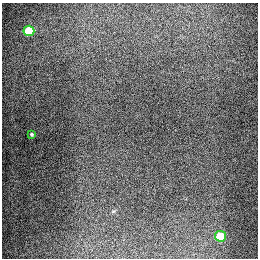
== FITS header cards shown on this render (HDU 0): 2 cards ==
NAXIS1  =                  256
NAXIS2  =                  256

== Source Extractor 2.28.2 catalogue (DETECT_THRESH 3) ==
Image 256 x 256 px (HDU 0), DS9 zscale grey, 1 PNG px = 1 image px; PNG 260 x 260 px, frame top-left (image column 1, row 256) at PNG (2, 3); each listed source drawn as its Kron ellipse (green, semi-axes under 4 px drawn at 4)
Background 1270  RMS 26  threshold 78.1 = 3 sigma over >= 5 px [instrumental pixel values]
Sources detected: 3; all 3 listed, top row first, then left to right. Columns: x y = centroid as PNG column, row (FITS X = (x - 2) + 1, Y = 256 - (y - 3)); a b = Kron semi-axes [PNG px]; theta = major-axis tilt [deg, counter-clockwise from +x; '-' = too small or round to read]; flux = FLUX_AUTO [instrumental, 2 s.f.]
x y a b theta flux
29 31 5 5 - 89000
32 134 3 3 - 2400
220 236 5 5 - 68000